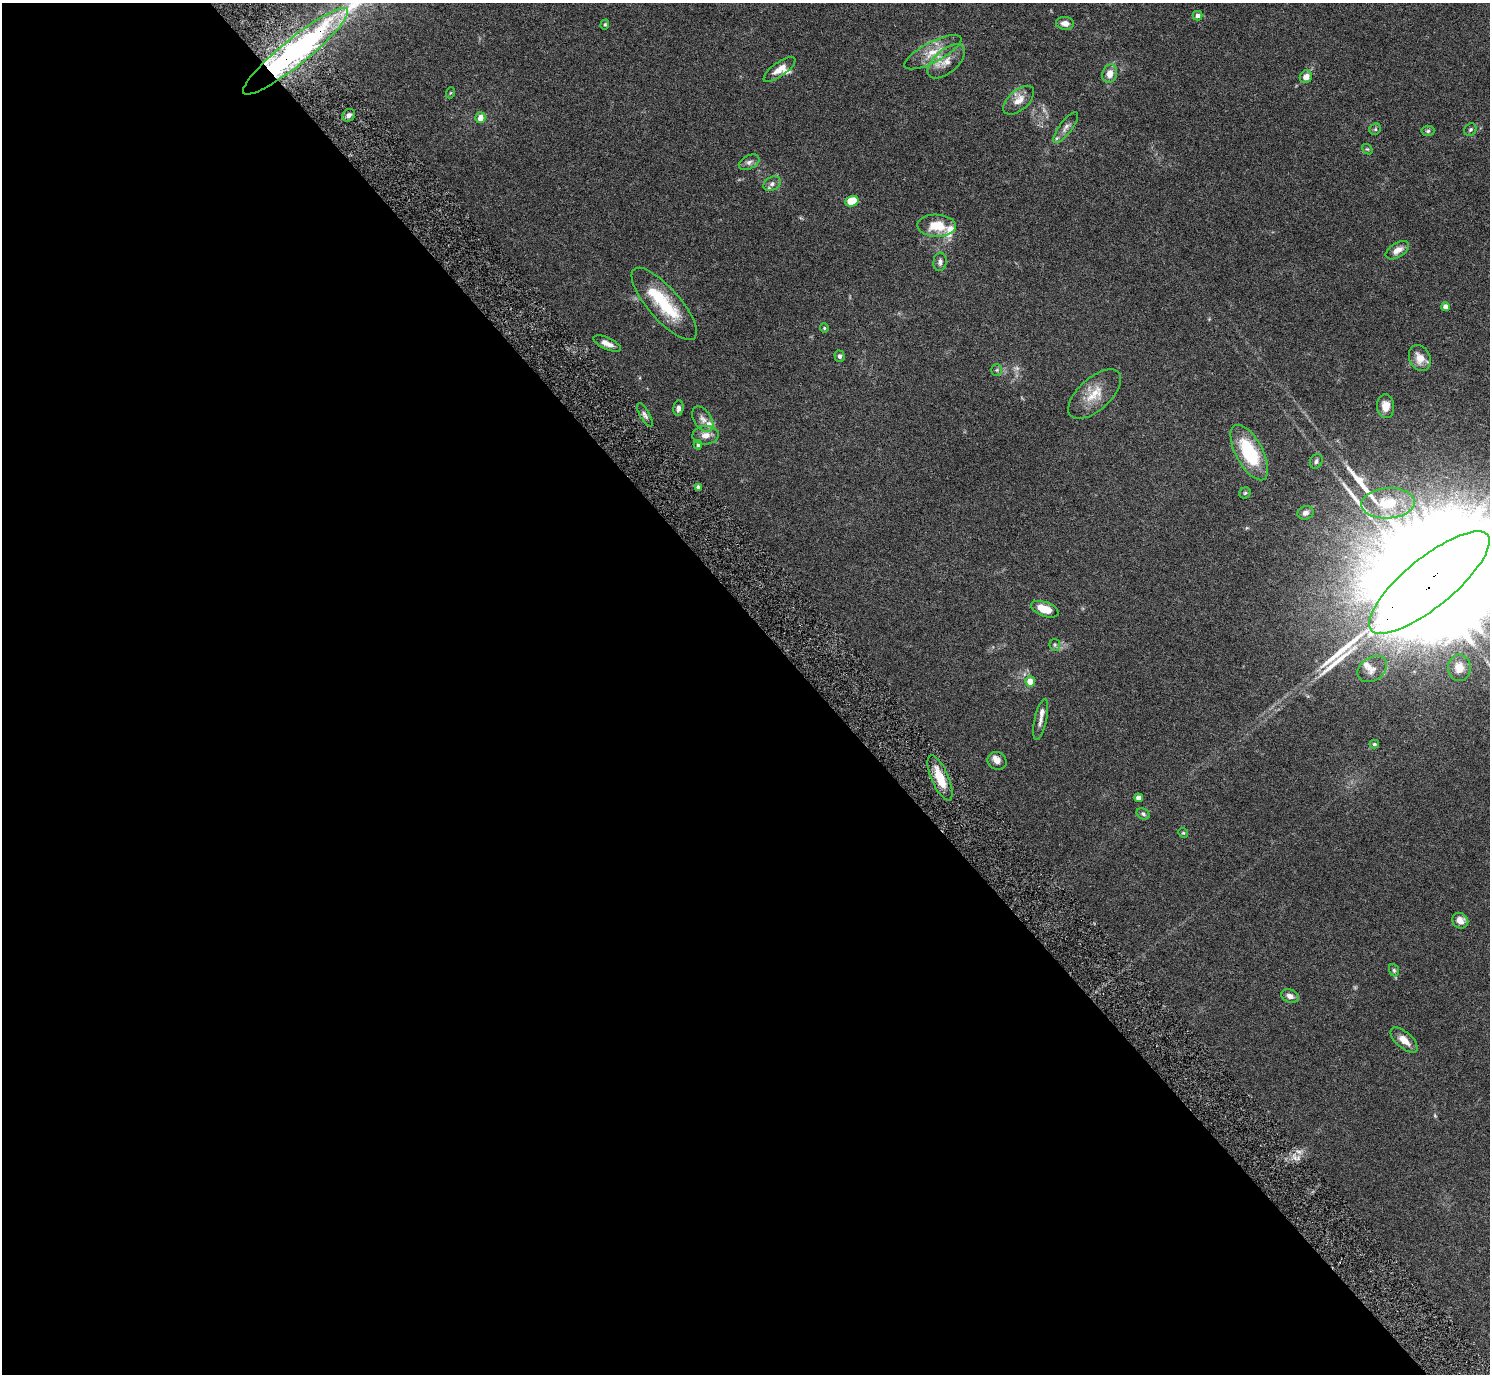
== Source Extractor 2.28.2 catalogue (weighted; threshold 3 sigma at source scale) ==
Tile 9 of 4 x 4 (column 1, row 3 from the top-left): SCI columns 5-1492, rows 1678-3049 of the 6002 x 5991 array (HDU 1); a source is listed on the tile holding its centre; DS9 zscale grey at full resolution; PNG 1492 x 1376 px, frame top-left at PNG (2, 3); each listed source drawn as its Kron ellipse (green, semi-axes under 4 px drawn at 4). Shown black and unused: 55% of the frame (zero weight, under 5 of 9 exposures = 3% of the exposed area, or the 3 px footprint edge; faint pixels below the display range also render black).
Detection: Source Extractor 2.28.2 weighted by HDU 2 'WHT'; one run over the whole footprint, this tile lists its part. Background 0.0656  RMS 0.0033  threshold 0.0133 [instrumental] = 3 sigma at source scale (4.09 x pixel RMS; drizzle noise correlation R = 1.36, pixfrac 0.8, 0.05/0.05 arcsec/px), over >= 5 px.
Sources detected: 73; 2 too faint to see at this stretch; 2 inside a brighter object's white glare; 2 long thin detections or spike segments (spike, bleed or trail) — neither listed nor drawn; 6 inside a brighter listed object's ellipse — not listed separately; the other 61 listed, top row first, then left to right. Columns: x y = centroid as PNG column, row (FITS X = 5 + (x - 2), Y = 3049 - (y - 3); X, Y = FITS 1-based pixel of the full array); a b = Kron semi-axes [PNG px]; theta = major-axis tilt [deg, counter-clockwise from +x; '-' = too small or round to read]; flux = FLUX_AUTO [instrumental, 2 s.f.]
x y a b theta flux
1198 16 5 5 - 1.4
1065 23 9 6 -6 2
605 25 5 4 - 0.4
295 51 66 13 39 100
933 52 31 10 27 5.7
946 61 22 11 40 4.2
779 69 19 7 36 2.9
1110 74 9 7 72 3.2
1306 77 6 6 - 2.4
450 93 5 3 - 0.3
1019 100 18 10 41 3.2
349 115 7 6 - 1.3
480 118 5 5 - 2.7
1066 127 19 6 53 1.8
1375 129 6 5 - 0.51
1470 130 6 5 - 0.6
1428 131 6 5 - 0.61
1367 149 6 4 -41 0.45
749 162 11 6 26 1.1
772 184 9 6 30 1.2
852 201 7 5 17 12
936 226 19 11 -2 6.5
1397 250 13 7 32 2.4
940 262 9 6 83 1.1
664 304 46 16 -49 16
1446 307 4 4 - 2.4
824 328 4 4 - 0.34
607 344 15 5 -25 2.2
840 356 5 5 - 0.8
1420 358 13 10 -66 3.6
997 370 6 5 - 0.5
1095 394 32 16 42 6.8
1386 406 12 8 -86 3
678 408 8 5 86 1
645 415 13 5 -60 1.1
703 419 14 8 -56 1.9
705 435 13 9 4 2.5
698 445 5 4 - 0.55
1249 453 30 13 -62 20
1316 461 7 6 - 0.82
698 487 4 3 - 0.84
1245 493 6 5 - 0.5
1388 503 27 15 4 11
1306 513 8 6 17 1.2
1429 583 75 24 39 44000
1045 609 14 7 -20 5.8
1055 645 6 5 - 0.58
1459 668 13 11 -89 3.3
1372 669 16 11 34 2.4
1030 682 5 5 - 4
1041 719 21 6 77 1.7
1374 744 5 4 - 0.48
997 761 10 8 -29 1.6
940 778 24 8 -66 6.8
1139 798 4 4 - 2.4
1143 814 7 5 -32 0.6
1183 833 5 4 - 0.4
1460 921 8 7 - 2.5
1394 970 6 5 - 0.52
1290 996 9 6 -20 1.6
1404 1040 16 8 -41 3
Overlapping masked pixels (flux is a lower limit): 2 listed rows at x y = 295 51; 1429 583
Isophote crosses this tile's border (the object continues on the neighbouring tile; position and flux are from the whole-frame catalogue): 2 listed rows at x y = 295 51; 1429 583